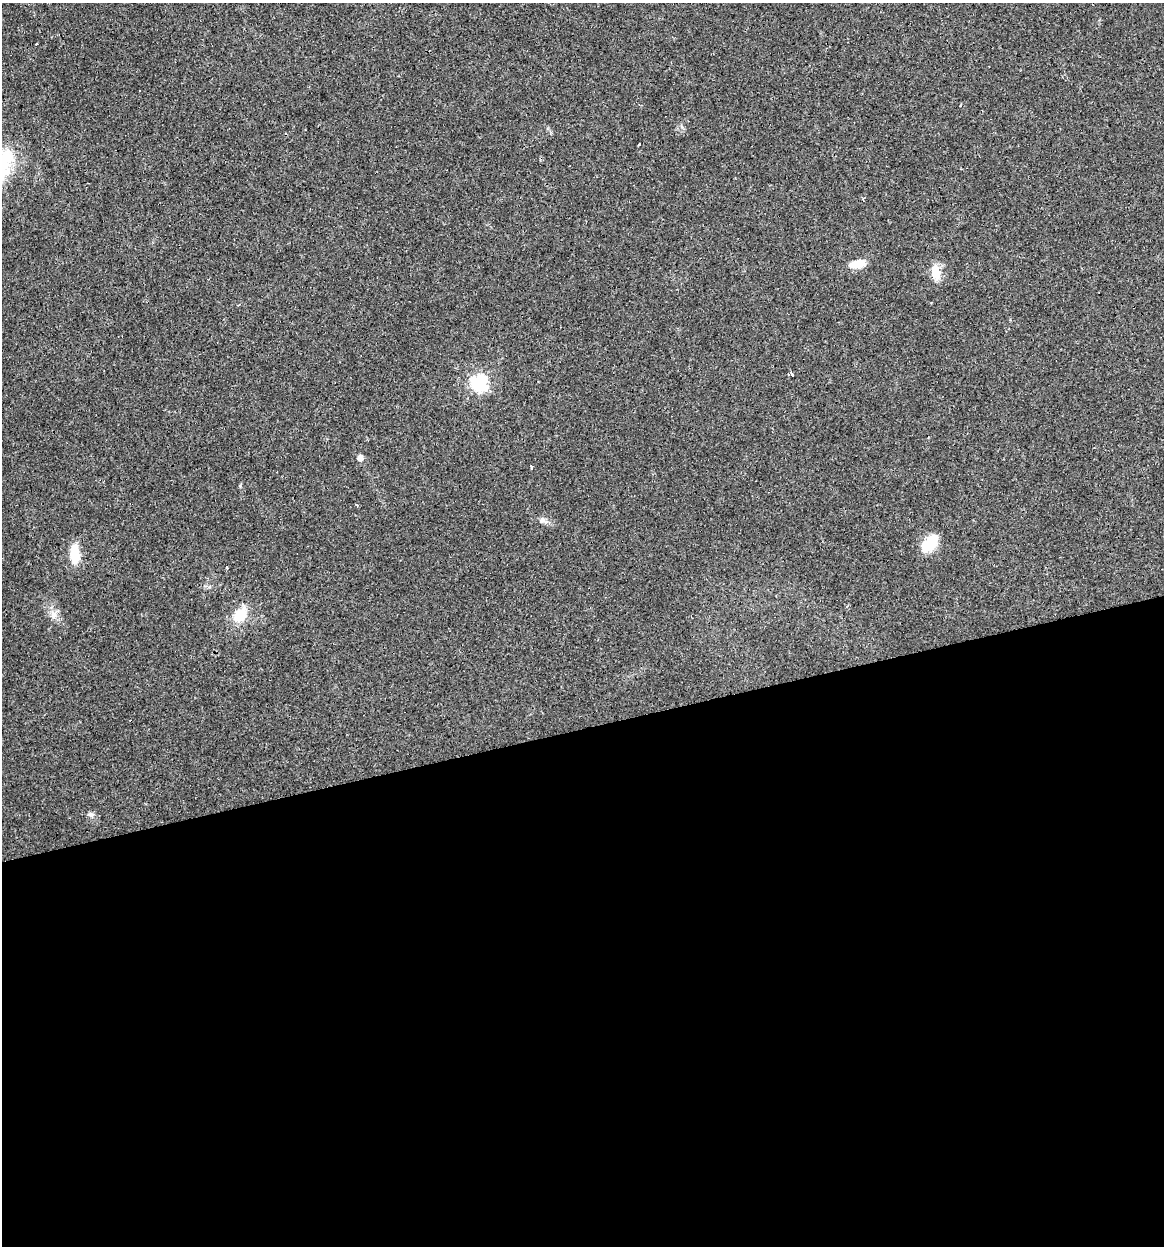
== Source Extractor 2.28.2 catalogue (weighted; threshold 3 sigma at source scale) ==
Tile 15 of 4 x 4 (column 3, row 4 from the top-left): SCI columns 2358-3519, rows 1-1244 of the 4761 x 4978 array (HDU 1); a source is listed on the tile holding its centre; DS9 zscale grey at full resolution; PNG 1166 x 1248 px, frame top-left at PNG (2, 3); no overlay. Shown black and unused: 42% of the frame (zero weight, under 3 of 4 exposures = <1% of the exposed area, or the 3 px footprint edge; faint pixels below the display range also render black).
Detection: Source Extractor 2.28.2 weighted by HDU 2 'WHT'; one run over the whole footprint, this tile lists its part. Background 0.021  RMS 0.0031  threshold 0.0139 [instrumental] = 3 sigma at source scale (4.5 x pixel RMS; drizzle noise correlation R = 1.50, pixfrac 1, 0.0396/0.0396 arcsec/px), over >= 5 px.
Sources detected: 19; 3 cosmic-ray / hot-pixel residue — not listed; the other 16 listed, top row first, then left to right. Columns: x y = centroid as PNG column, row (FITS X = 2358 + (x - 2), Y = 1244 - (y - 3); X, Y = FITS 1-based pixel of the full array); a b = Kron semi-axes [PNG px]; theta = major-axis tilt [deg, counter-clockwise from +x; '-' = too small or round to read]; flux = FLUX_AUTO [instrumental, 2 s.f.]
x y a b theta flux
639 144 3 3 - 1.4
863 199 6 3 -76 0.54
857 264 22 9 9 4
936 274 22 10 -88 4.2
791 374 3 3 - 2.2
479 383 7 7 - 73
360 458 6 5 - 1.7
531 466 3 3 - 3.3
356 505 4 3 - 0.31
543 520 12 8 -23 1.3
930 543 19 12 39 8.9
75 554 15 8 -88 9.5
227 567 3 3 - 0.36
54 614 12 7 -90 1.9
240 615 20 13 55 6.9
91 814 8 6 -31 0.88
Unlisted compact peaks at least as high as the median listed source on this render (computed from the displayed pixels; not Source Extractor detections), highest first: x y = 240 486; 682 127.